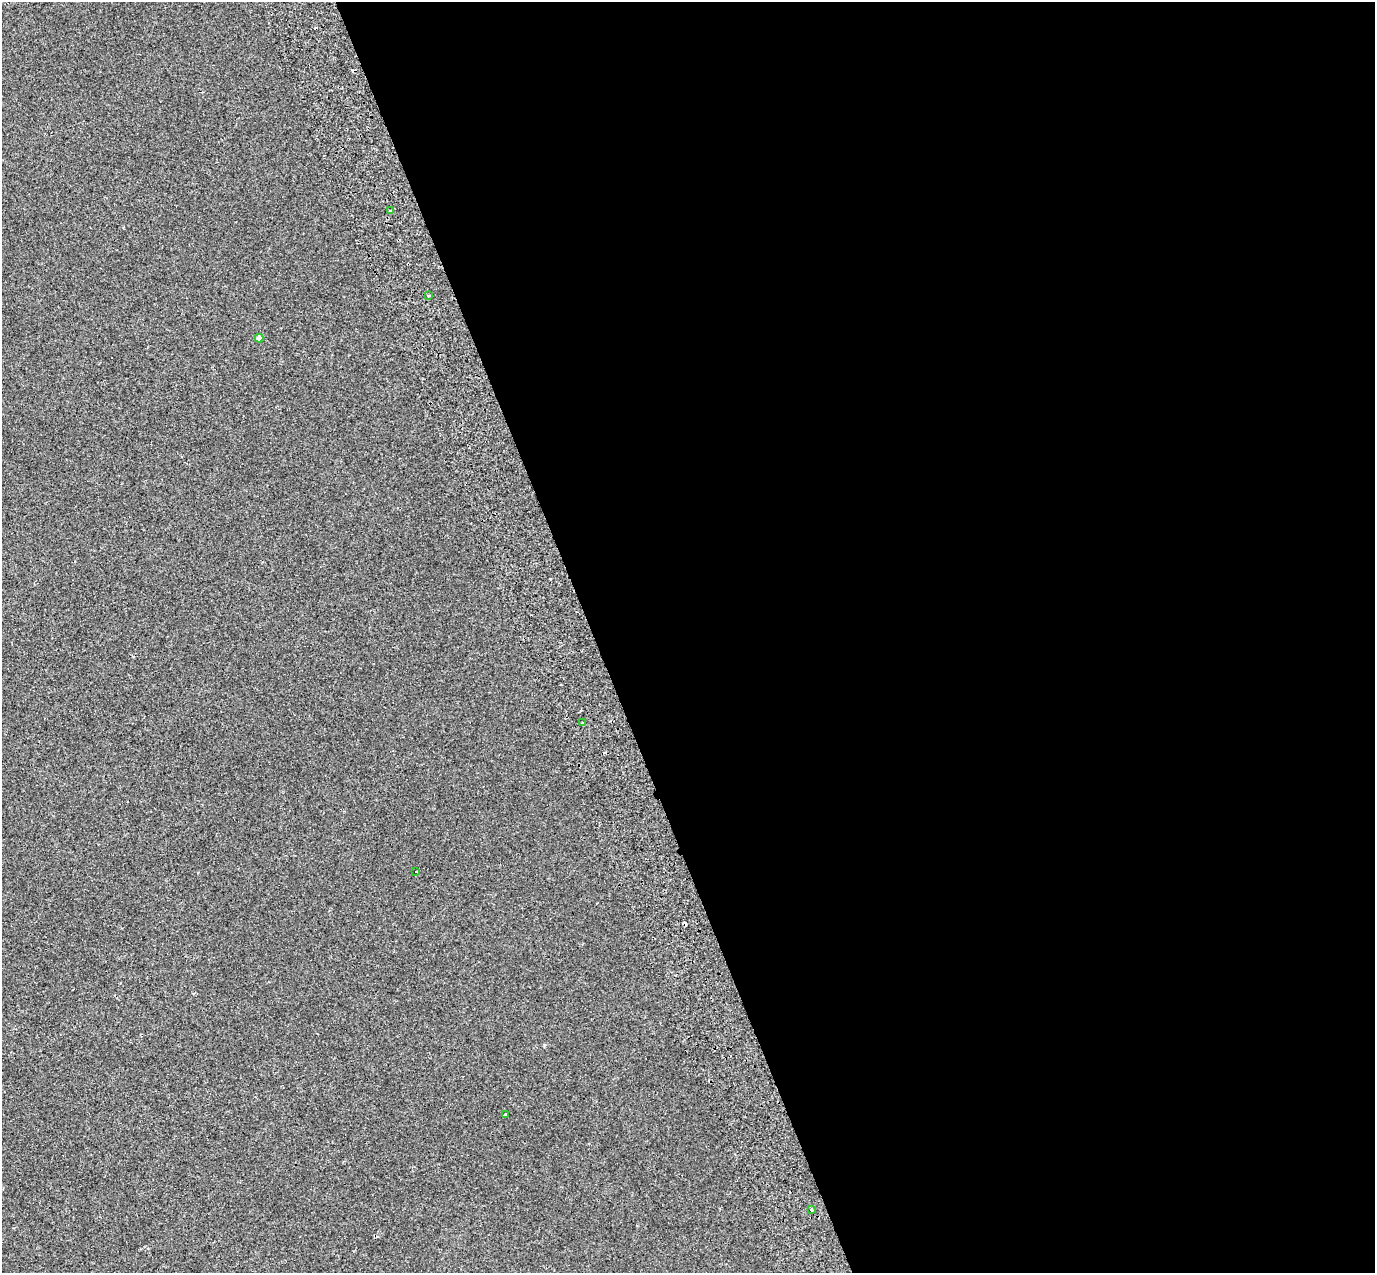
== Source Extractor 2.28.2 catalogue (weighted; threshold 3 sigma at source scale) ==
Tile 8 of 4 x 4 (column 4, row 2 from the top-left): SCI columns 4219-5591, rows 2786-4056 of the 5685 x 5518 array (HDU 1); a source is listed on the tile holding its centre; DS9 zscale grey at full resolution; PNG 1377 x 1275 px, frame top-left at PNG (2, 2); each listed source drawn as its Kron ellipse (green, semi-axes under 4 px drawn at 4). Shown black and unused: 57% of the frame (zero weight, under 2 of 3 exposures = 7% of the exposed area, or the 3 px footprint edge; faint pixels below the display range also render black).
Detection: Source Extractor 2.28.2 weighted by HDU 2 'WHT'; one run over the whole footprint, this tile lists its part. Background -6.06e-04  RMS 0.0045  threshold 0.0203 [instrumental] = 3 sigma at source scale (4.5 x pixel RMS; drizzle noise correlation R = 1.50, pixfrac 1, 0.0396/0.0396 arcsec/px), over >= 5 px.
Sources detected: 11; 4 cosmic-ray / hot-pixel residue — neither listed nor drawn; the other 7 listed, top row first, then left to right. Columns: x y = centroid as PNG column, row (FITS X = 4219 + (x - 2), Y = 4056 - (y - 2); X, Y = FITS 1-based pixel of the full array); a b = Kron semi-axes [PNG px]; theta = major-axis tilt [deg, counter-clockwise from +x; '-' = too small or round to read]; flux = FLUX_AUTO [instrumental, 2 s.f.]
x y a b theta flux
390 211 3 2 - 0.76
428 295 3 3 - 5.4
259 338 4 4 - 2.9
582 723 3 3 - 1.3
416 872 4 2 - 0.6
505 1115 3 3 - 1.6
811 1210 3 3 - 1